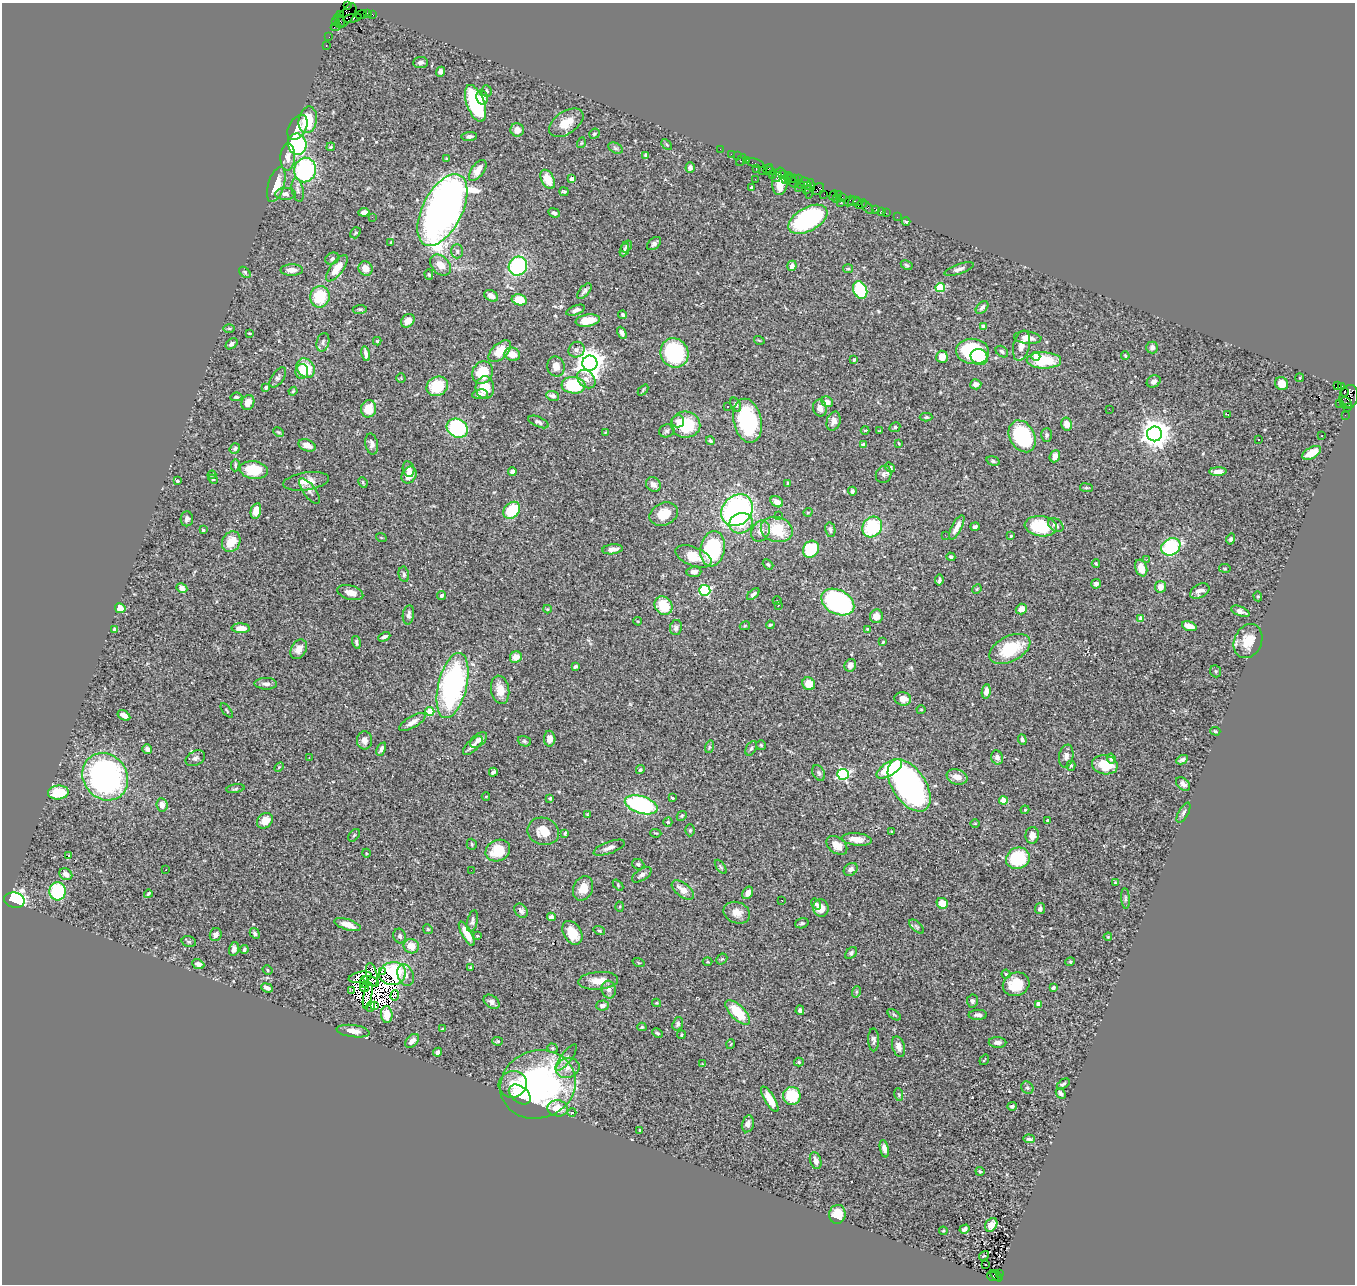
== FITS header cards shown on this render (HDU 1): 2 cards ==
NAXIS1  =                 1353
NAXIS2  =                 1282

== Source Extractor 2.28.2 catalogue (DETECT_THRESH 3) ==
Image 1353 x 1282 px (HDU 1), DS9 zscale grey, 1 PNG px = 1 image px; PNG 1357 x 1286 px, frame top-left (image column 1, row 1282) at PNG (2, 3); each listed source drawn as its Kron ellipse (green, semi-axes under 4 px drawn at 4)
Background 1.01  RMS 0.04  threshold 0.119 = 3 sigma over >= 5 px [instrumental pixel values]
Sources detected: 520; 8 with non-positive FLUX_AUTO (blend fragments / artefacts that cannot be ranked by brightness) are neither listed nor drawn; of the other 512, the 500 brightest by FLUX_AUTO listed and drawn (12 fainter detections omitted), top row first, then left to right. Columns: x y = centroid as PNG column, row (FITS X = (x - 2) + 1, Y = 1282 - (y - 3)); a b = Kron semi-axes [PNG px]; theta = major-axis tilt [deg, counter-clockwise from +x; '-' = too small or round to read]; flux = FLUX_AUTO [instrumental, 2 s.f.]
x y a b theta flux
347 6 3 2 - 25
367 13 2 2 - 38
372 14 4 2 - 31
341 15 3 2 - 32
361 15 6 2 18 52
346 16 14 6 53 380
353 18 9 4 10 330
340 20 7 2 -60 140
336 22 4 3 - 81
336 27 5 3 - 110
329 37 2 2 - 12
326 46 3 2 - 38
420 62 7 5 5 7.9
440 72 5 4 - 9.3
487 91 6 5 - 5.6
482 97 7 5 -78 18
475 103 19 8 -70 300
308 120 13 9 79 95
566 123 19 11 35 48
297 128 14 8 59 20
517 130 7 6 - 22
594 134 5 4 - 4.7
469 136 8 4 5 8.4
581 143 5 3 - 2.3
297 144 11 9 -73 300
667 144 6 4 -45 3.5
331 147 4 3 - 3.1
615 148 8 5 -27 5.2
720 149 2 2 - 19
731 154 2 2 - 27
646 155 4 4 - 5.1
737 156 2 2 - 27
288 157 13 7 87 20
447 159 3 3 - 3
741 160 6 3 61 160
747 161 3 3 - 62
755 163 9 2 -18 70
690 167 5 4 - 8.9
756 169 3 2 - 37
768 169 5 2 - 57
305 170 12 11 - 380
478 170 12 6 54 31
763 171 3 2 - 91
771 171 3 2 - 16
782 174 3 3 - 66
773 175 2 2 - 83
777 177 5 2 - 110
790 177 6 4 -42 170
795 178 3 2 - 59
548 179 10 6 -63 48
572 179 4 4 - 12
755 179 2 2 - 13
785 179 3 2 - 140
798 179 2 2 - 35
780 181 14 8 87 85
791 181 8 3 -42 160
805 182 6 3 -17 170
276 185 18 8 73 52
801 185 4 2 - 54
807 186 3 3 - 130
751 187 4 3 - 3.2
798 187 2 2 - 31
810 189 10 4 81 82
818 189 7 5 48 240
298 190 12 5 -78 10
806 190 3 3 - 160
564 192 4 3 - 3.7
285 194 10 6 1 9.9
824 194 2 2 - 16
834 195 5 2 - 45
838 195 3 2 - 54
842 197 2 2 - 23
836 199 3 2 - 13
849 201 6 2 47 110
854 201 6 4 23 110
858 202 3 3 - 67
840 203 3 2 - 140
861 204 6 4 32 120
867 208 7 3 -48 48
876 209 4 3 - 57
442 210 39 20 63 2000
881 211 2 2 - 14
364 212 5 4 - 17
554 213 6 4 -23 7
886 213 2 2 - 20
372 217 2 2 - 20
897 217 2 2 - 12
808 219 21 11 29 380
906 221 4 3 - 7.1
355 233 6 4 50 4.1
391 242 4 2 - 2.3
654 244 8 5 41 7.7
626 246 6 5 - 4.8
624 250 7 4 66 5.3
457 251 7 6 - 6.3
332 259 7 5 30 5.9
440 265 12 8 -45 28
907 265 6 4 -28 4.1
518 266 10 9 - 260
792 266 5 4 - 12
337 268 15 6 53 41
366 269 7 6 - 24
848 269 5 4 - 3
959 269 16 5 17 11
292 270 11 5 -1 19
245 272 6 4 -40 4
429 275 5 4 - 3.6
940 288 4 4 - 130
860 290 9 6 -68 180
584 291 9 5 49 6.4
491 296 7 5 -33 16
320 297 11 9 78 97
519 300 8 5 -13 50
982 308 7 5 46 9.1
360 309 7 4 4 4.4
576 310 10 4 20 10
623 315 4 3 - 6.1
588 320 12 6 9 47
408 321 7 6 - 23
983 326 4 3 - 9.2
229 329 6 3 -1 3.1
250 333 3 2 - 2.4
622 333 6 4 -66 9.3
1028 338 14 6 -5 21
759 340 5 3 - 2.3
377 341 4 4 - 3.1
323 342 9 6 76 7.7
232 344 7 4 39 7.6
1021 346 15 8 77 21
1152 348 6 6 - 10
577 350 8 7 - 9.2
500 351 13 7 43 63
973 351 16 12 -6 260
1002 352 7 5 -36 6.8
674 353 15 13 -61 290
366 354 7 3 -78 11
512 354 8 6 -17 36
1036 356 4 4 - 41
1125 356 4 3 - 2.8
942 357 6 5 - 24
979 357 9 7 -37 72
854 360 3 3 - 5.2
1044 360 17 8 -1 100
590 363 7 7 - 3300
556 367 10 8 -77 21
306 368 10 8 -50 84
302 371 7 6 - 32
483 373 11 10 - 81
278 377 11 6 55 7.7
401 378 4 4 - 2.8
1299 378 4 3 - 3
586 379 10 8 -46 15
1154 381 7 5 31 8.9
1282 383 7 6 - 25
976 384 5 5 - 9.9
573 385 12 8 -4 160
437 386 11 9 31 89
1337 386 3 3 - 440
1342 386 3 3 - 38
266 387 4 4 - 7.1
485 388 11 9 -87 54
643 390 6 4 47 3.3
293 391 4 3 - 3.3
1345 392 4 3 - 290
480 394 8 5 7 10
553 396 6 5 - 9.1
236 397 6 4 7 3.8
1349 397 12 9 73 800
248 402 7 6 - 23
827 402 6 5 - 17
1347 402 6 3 -47 140
1339 403 2 2 - 21
736 405 7 5 -63 6.9
728 406 3 2 - 3.6
820 408 8 7 - 16
1348 408 4 3 - 65
368 409 8 7 - 44
1109 409 2 2 - 2
1228 415 3 2 - 2.8
1345 415 2 2 - 17
926 417 6 4 -1 4.6
678 421 6 6 - 9.8
747 421 22 14 -77 240
834 421 10 6 73 16
538 422 11 5 -23 8.3
1067 424 6 5 - 27
686 425 15 13 -3 110
895 427 6 4 27 4.4
457 428 11 9 -28 320
865 430 4 3 - 2.1
667 431 8 6 18 6.6
880 431 4 2 - 2.9
278 432 6 3 -27 2.9
605 433 3 2 - 2.2
1155 434 7 7 - 3400
1047 435 7 5 88 6.6
1022 436 17 12 -61 240
1322 436 2 2 - 2.3
1258 439 2 2 - 2.8
710 441 4 4 - 4.8
899 443 3 2 - 2.3
372 444 10 6 -79 11
307 445 9 5 -21 22
863 445 4 3 - 7.3
235 449 5 5 - 4.6
1312 453 10 5 28 36
1055 456 6 5 - 17
993 461 7 4 -16 5.1
235 465 6 3 86 3.9
890 467 5 4 - 6.4
408 469 8 5 -80 10
254 470 14 9 -7 86
512 472 4 4 - 9.6
1218 472 8 4 2 21
884 474 9 7 59 9.2
212 475 4 3 - 2.6
409 475 9 7 57 32
213 479 5 4 - 3.8
177 481 4 3 - 4.7
306 481 23 9 8 36
363 482 5 3 - 3.2
788 483 4 3 - 5.5
653 484 8 6 -40 14
1086 488 6 3 -7 3.3
309 491 15 6 -53 11
852 491 4 3 - 5.8
777 502 7 5 -32 21
512 510 9 7 46 100
737 510 17 14 47 620
256 511 8 5 77 39
808 512 5 3 - 2.3
664 514 15 11 25 48
779 516 3 3 - 1.9
187 519 7 6 - 8.3
741 523 12 10 17 50
1056 525 8 6 -38 10
1041 526 16 10 -8 130
872 527 11 9 53 160
957 527 13 5 63 24
975 527 5 3 - 5.6
203 530 3 3 - 3.7
777 530 16 12 -14 98
830 530 7 5 -77 6.2
760 531 11 9 61 19
945 535 2 2 - 3.1
1011 536 4 3 - 2.3
381 537 5 3 - 2.2
1231 539 5 4 - 5.3
231 542 11 9 64 51
1171 547 10 8 32 210
612 549 10 5 7 13
713 549 18 12 82 260
811 549 9 7 55 120
693 556 19 9 -22 57
951 557 4 4 - 5.7
1147 559 4 3 - 3.3
1096 563 4 3 - 3.5
768 564 6 4 -41 5
1141 568 8 5 -71 35
1225 568 6 3 -8 2.5
694 572 7 5 5 11
404 574 8 5 -80 6.5
939 580 5 3 - 4.9
1096 584 5 5 - 10
1160 587 6 5 - 22
182 588 5 4 - 17
977 589 5 4 - 3
705 590 5 5 - 290
1200 591 10 6 30 15
350 593 13 7 -16 23
753 594 7 4 41 8.2
441 595 4 4 - 5.7
1258 596 5 4 - 2.9
777 601 4 3 - 1.9
838 602 17 12 -27 420
778 605 3 2 - 2.6
664 606 10 8 -50 80
120 608 5 5 - 30
548 609 4 4 - 2.7
1021 609 5 5 - 22
1240 611 9 4 -22 10
408 615 10 5 80 11
876 616 7 6 - 28
1141 618 4 4 - 28
638 621 4 3 - 2.9
770 625 4 3 - 3.8
745 626 5 4 - 2.9
1189 626 8 4 -17 33
676 627 7 6 - 9.2
241 628 9 4 -1 30
115 629 4 4 - 16
867 629 3 2 - 2.2
384 637 6 4 25 9.1
1248 641 18 13 67 53
356 642 6 3 -76 5.5
883 642 4 3 - 3
299 649 10 7 60 24
1010 649 22 12 27 120
516 657 6 5 - 26
850 665 6 5 - 11
575 667 4 3 - 6
1216 671 6 5 - 4
266 684 11 6 -2 11
809 684 7 6 - 38
452 685 33 14 76 610
500 690 14 9 -80 37
986 691 7 4 84 19
903 699 8 6 -8 27
921 710 4 4 - 2.7
227 711 8 3 -51 3.1
430 711 4 4 - 65
124 715 7 4 -32 14
412 722 15 5 30 20
1215 731 5 3 - 3.2
550 739 8 6 -89 21
365 740 9 7 90 14
479 740 10 6 38 16
1022 740 5 4 - 7.8
524 741 7 5 -20 5.3
473 745 12 5 42 16
761 745 5 5 - 3.8
709 747 6 4 72 4.1
751 748 8 5 58 6.3
147 749 5 4 - 11
381 749 7 4 63 8.8
1066 756 11 7 79 13
309 757 4 3 - 2.1
997 757 7 6 - 12
195 758 10 7 28 9.8
1111 759 5 4 - 9.5
1182 760 6 3 26 6.3
1105 765 13 9 -11 63
1071 766 5 4 - 4
279 767 6 3 45 3.1
889 769 15 6 33 170
640 770 4 4 - 4.5
493 772 4 3 - 8
819 773 8 5 -62 6.4
843 774 6 5 - 400
105 777 25 21 -53 700
957 777 10 7 -18 27
1183 784 8 5 -41 9.7
909 785 29 16 -56 770
235 789 9 3 9 4.3
58 792 10 7 6 84
486 797 4 3 - 2.1
550 798 3 3 - 3.6
672 798 4 3 - 5.7
1003 801 4 4 - 59
162 805 7 5 -83 16
641 805 17 8 -17 390
1025 810 4 3 - 2.9
1183 813 11 5 61 7.2
587 815 3 2 - 2.2
682 816 5 4 - 3.2
265 821 8 7 - 32
1048 821 3 3 - 8
668 822 4 4 - 5.3
975 823 5 3 - 2.6
690 830 6 5 - 4.5
543 831 16 13 -19 45
891 832 3 2 - 3.2
565 833 4 3 - 3.4
656 833 5 2 - 2.3
354 835 7 4 53 4.1
1032 835 8 6 84 17
857 839 15 6 -6 28
472 844 6 5 - 4.2
837 845 11 8 -37 29
609 848 16 6 20 18
498 850 13 10 26 81
366 853 4 3 - 2.1
69 855 3 2 - 4.3
1018 858 12 10 24 190
638 864 6 5 - 5
721 867 8 4 -54 4.3
851 869 7 6 - 10
166 870 3 2 - 4
471 870 3 2 - 3.4
66 874 7 5 -34 17
642 875 11 5 32 10
1115 882 4 3 - 2.1
618 885 6 4 -48 3.2
583 888 13 9 64 34
683 890 13 6 -37 27
58 891 9 8 - 190
748 893 7 5 58 19
148 894 4 3 - 4.3
1125 898 10 4 -85 6.2
14 900 10 7 -12 590
782 900 3 2 - 2.7
942 903 6 5 - 38
816 904 6 4 -54 5.4
620 907 5 3 - 2.9
821 908 9 7 -83 24
1040 908 6 5 - 6.7
521 911 8 6 -54 8.8
737 913 13 10 -21 26
551 917 4 4 - 10
472 921 11 5 76 8.1
802 923 7 5 18 5
348 925 13 5 -17 30
917 926 9 4 -41 5.4
428 929 5 4 - 3
599 931 6 4 -19 3.5
255 933 5 4 - 6.3
572 933 13 8 -59 66
467 934 14 5 -60 47
216 935 6 6 - 13
400 936 7 6 - 6.5
478 936 3 2 - 3.2
1108 937 4 3 - 2.2
189 942 7 5 -15 4.2
411 946 8 7 - 33
234 949 7 5 77 8.4
244 950 4 3 - 4.7
851 953 7 5 46 5.4
722 959 6 4 42 3.8
707 962 5 3 - 2
1070 962 5 3 - 2.5
638 963 6 3 -19 2.5
198 964 6 4 -26 12
471 968 3 3 - 3.2
268 970 5 4 - 3.3
382 971 3 2 - 3
393 974 13 11 8 150
1006 974 4 4 - 3.3
372 975 12 5 -79 4.5
406 975 11 8 -68 15
360 977 12 5 11 4.1
371 981 8 3 -25 2.5
598 981 20 9 5 43
364 982 6 2 78 2
1016 984 13 11 23 71
267 988 6 3 -22 13
364 988 4 2 - 3.7
1053 988 4 3 - 4.6
609 989 9 7 -72 16
351 990 2 2 - 2.6
856 992 6 4 72 3.5
395 995 5 3 - 3.6
368 996 13 2 80 4.1
972 1001 6 5 - 6.7
492 1002 9 6 -36 11
656 1003 4 4 - 2.8
1038 1004 4 4 - 21
375 1005 4 3 - 4.5
603 1005 6 5 - 10
370 1007 5 3 - 6.5
800 1010 5 4 - 11
738 1012 16 7 -45 92
387 1014 8 5 -85 32
894 1015 8 4 -35 3.9
978 1015 9 5 1 11
678 1024 7 5 72 7.1
642 1027 4 4 - 4
443 1029 3 3 - 4.9
353 1031 17 6 -7 20
657 1033 6 3 -27 3.5
681 1035 4 2 - 2.7
874 1040 11 5 -88 8.2
412 1041 8 5 44 13
498 1041 5 4 - 3.2
998 1042 9 5 -2 13
731 1044 5 3 - 2.1
899 1047 10 6 -72 19
553 1048 5 4 - 4.3
438 1052 4 4 - 11
566 1058 16 5 53 12
984 1060 5 2 - 2.3
799 1062 5 4 - 3.7
703 1064 3 3 - 2.8
568 1068 12 10 22 23
513 1084 14 13 - 41
538 1084 38 33 20 680
1063 1084 7 4 34 4.6
1027 1088 7 5 -45 5.7
1061 1093 6 4 -49 8.5
520 1094 12 8 -37 36
899 1095 6 4 -81 3.4
792 1096 9 8 - 110
770 1099 14 5 -59 43
1012 1106 4 4 - 6.2
558 1108 10 8 -9 37
572 1112 4 4 - 14
748 1124 8 6 77 12
640 1130 3 3 - 2.9
1029 1139 6 3 -4 6.9
884 1149 9 4 -77 13
816 1161 8 5 -72 15
980 1171 4 3 - 3.6
837 1214 9 8 - 55
991 1225 7 5 56 25
964 1229 5 4 - 8.4
943 1231 4 4 - 2.9
984 1256 5 3 - 2
986 1265 3 2 - 5.2
999 1273 2 2 - 92
996 1276 7 3 -43 110
993 1277 6 3 -19 180
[12 fainter detections neither listed nor drawn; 8 non-positive-flux detections neither listed nor drawn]